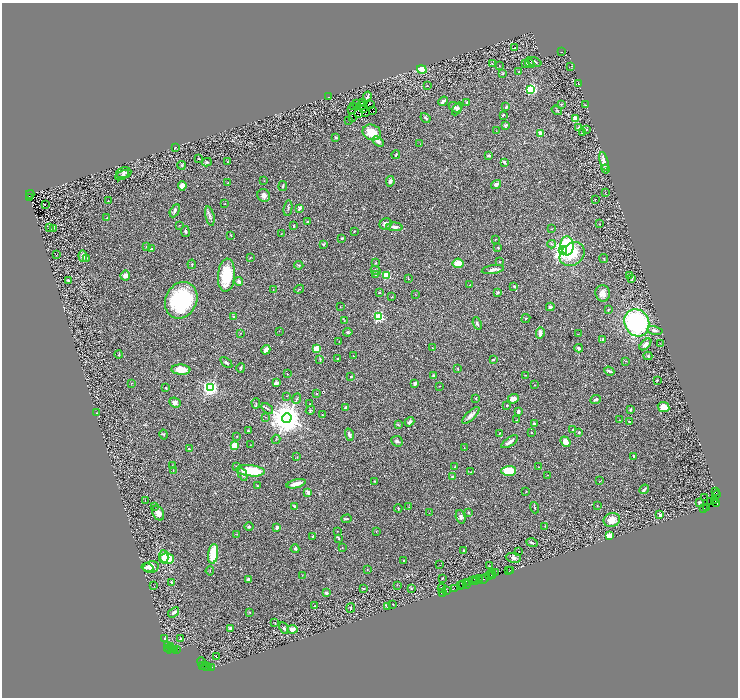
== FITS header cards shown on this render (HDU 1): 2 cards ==
NAXIS1  =                 1472
NAXIS2  =                 1391

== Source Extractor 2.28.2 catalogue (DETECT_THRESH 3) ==
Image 1472 x 1391 px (HDU 1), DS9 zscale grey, zoomed out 1/2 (1 PNG px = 2 x 2 image px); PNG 740 x 700 px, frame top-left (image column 1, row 1390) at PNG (2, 3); each listed source drawn as its Kron ellipse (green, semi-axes under 4 px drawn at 4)
Background 0.692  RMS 0.034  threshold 0.101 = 3 sigma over >= 5 px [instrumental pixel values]
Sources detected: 409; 64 cannot appear on this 1/2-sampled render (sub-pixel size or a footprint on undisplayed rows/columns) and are neither listed nor drawn; the other 345 listed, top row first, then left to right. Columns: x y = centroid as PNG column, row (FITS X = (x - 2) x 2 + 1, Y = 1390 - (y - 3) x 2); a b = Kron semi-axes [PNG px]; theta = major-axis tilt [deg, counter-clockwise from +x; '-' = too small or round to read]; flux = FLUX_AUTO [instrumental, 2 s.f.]
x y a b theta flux
514 48 3 2 - 4.8
562 52 2 1 - 1.5
534 62 8 3 -20 14
526 63 4 3 - 9.1
492 64 3 2 - 2.4
530 64 4 3 - 9.6
499 66 2 1 - 1.8
571 66 2 1 - 1.5
422 69 5 4 - 68
518 72 2 2 - 3.3
503 74 3 3 - 6.6
578 83 3 2 - 2.3
428 85 4 1 - 1.9
531 89 3 3 - 950
367 96 5 2 - 13
329 97 3 2 - 6.1
443 101 5 3 - 23
362 102 3 2 - 3.5
467 103 3 2 - 21
357 104 2 1 - 2.5
370 104 2 1 - 5.9
561 104 2 2 - 4.2
361 105 3 2 - 3.9
585 105 2 2 - 6.1
353 107 2 1 - 0.79
455 107 7 4 -32 26
506 107 3 2 - 12
364 108 2 1 - 0.26
457 109 7 3 58 14
352 110 3 1 - 1
557 110 6 2 -34 5.3
373 111 2 1 - 0.96
366 112 2 1 - 1.1
359 113 2 1 - 1.8
503 115 3 2 - 8.2
352 117 2 1 - 3.4
426 118 5 3 - 9.9
576 119 4 4 - 54
349 121 2 2 - 4.4
505 125 4 2 - 8.8
579 127 3 2 - 28
586 129 4 2 - 4.5
496 131 2 1 - 1.6
372 132 9 7 -21 110
582 132 4 3 - 11
541 134 3 2 - 160
336 138 4 3 - 9
378 142 6 4 -32 23
420 144 2 2 - 2
175 147 2 2 - 4.4
396 155 4 2 - 8
489 155 4 3 - 14
199 159 3 2 - 5.1
604 161 9 3 -75 61
207 162 5 3 - 8.6
228 162 2 1 - 3.3
504 162 3 3 - 14
181 165 4 3 - 6.5
606 169 4 3 - 7.2
124 173 8 5 8 17
122 175 7 3 29 12
264 181 3 2 - 2.3
390 181 5 4 - 22
228 183 3 2 - 2.3
496 184 5 4 - 16
182 186 5 4 - 46
283 186 5 3 - 6.6
605 193 3 1 - 2.3
30 194 4 2 - 290
264 195 7 6 - 25
30 197 2 1 - 59
595 199 2 1 - 3.2
108 201 2 2 - 3.5
45 204 2 1 - 45
225 204 2 2 - 2.6
288 208 8 3 80 9.1
299 208 4 3 - 21
175 211 7 3 64 16
210 216 10 4 -76 20
107 218 2 1 - 2.6
307 222 2 2 - 3.4
386 224 6 5 - 31
599 224 2 2 - 7.8
179 225 3 2 - 2.8
294 226 2 2 - 7.5
49 227 2 1 - 42
394 227 8 4 -4 22
53 228 3 3 - 8.2
551 229 3 2 - 4.3
185 231 5 3 - 13
354 231 3 2 - 3.7
281 234 4 2 - 2.7
231 235 3 2 - 4.2
342 238 4 3 - 5.1
495 239 2 2 - 3.1
323 244 4 3 - 7.4
552 244 4 2 - 5.7
146 246 4 2 - 4.9
567 246 9 6 -84 280
151 248 3 3 - 4.6
498 248 3 2 - 4.7
563 250 4 3 - 3800
572 254 13 10 40 230
56 255 2 1 - 1.8
83 256 6 4 -86 25
250 257 3 2 - 3.3
86 258 4 3 - 8.8
604 259 4 3 - 5.3
500 262 3 2 - 3
376 263 3 2 - 5.4
458 263 5 4 - 85
192 264 4 2 - 4.2
299 265 5 3 - 7.6
493 269 11 4 9 28
376 270 5 3 - 8.3
226 275 16 8 85 240
376 275 3 3 - 9.8
386 275 3 3 - 390
629 275 3 2 - 3.4
125 276 5 5 - 24
408 279 3 1 - 2.5
632 279 4 2 - 6.5
68 280 4 3 - 8.6
239 281 4 3 - 41
470 285 3 2 - 2.6
514 286 3 2 - 8.2
273 289 2 2 - 2.3
299 289 5 3 - 6.7
498 292 2 2 - 26
380 293 2 2 - 4
603 293 8 7 - 39
415 294 3 2 - 2.4
392 297 2 2 - 3.9
181 300 19 15 64 640
340 307 3 2 - 3.4
550 307 4 3 - 13
608 310 4 2 - 6.2
233 317 4 3 - 6.4
379 317 3 3 - 770
526 318 5 2 - 5.4
344 321 3 3 - 4.7
477 323 6 4 -69 9.5
637 323 14 12 -63 1100
655 330 8 4 -12 19
279 331 2 1 - 1.8
348 332 5 3 - 9.7
241 333 3 2 - 2.6
540 333 6 3 84 26
578 334 3 2 - 3.1
603 339 3 2 - 6.6
339 342 2 1 - 2.2
660 343 2 1 - 2.8
645 344 7 4 45 37
316 348 2 2 - 210
432 348 2 2 - 4.3
579 348 4 4 - 15
266 350 5 3 - 30
119 355 4 2 - 4.5
353 356 2 1 - 2.2
648 356 4 3 - 9.9
320 359 4 3 - 5.1
338 359 2 2 - 5.5
493 359 3 2 - 7.1
625 361 2 2 - 2.5
226 362 7 3 -38 14
241 368 5 4 - 7.8
458 369 3 2 - 3.5
181 370 9 5 -4 99
609 371 5 2 - 14
287 374 3 2 - 3.3
525 375 2 1 - 2.7
351 376 2 2 - 19
434 376 3 3 - 20
657 380 2 2 - 8.3
131 383 3 2 - 2.9
276 383 3 3 - 20
415 383 4 2 - 16
535 385 3 2 - 2
439 386 3 2 - 3.1
210 387 3 3 - 2400
166 388 2 2 - 7.9
317 393 2 2 - 6.8
287 396 2 2 - 1.9
476 398 3 2 - 3.9
297 399 5 2 - 7.1
513 399 5 4 - 57
596 400 5 3 - 25
175 402 6 5 - 35
256 403 5 1 - 3.6
310 404 2 2 - 3.3
507 405 4 3 - 6.2
345 407 2 2 - 34
664 407 6 5 - 54
267 409 7 3 -39 8.3
630 409 3 2 - 13
310 410 5 4 - 8.8
518 411 3 3 - 20
96 413 3 1 - 2.5
322 414 2 1 - 2.5
471 415 11 4 44 30
266 417 3 1 - 2.1
287 418 5 4 - 16000
517 420 3 2 - 2.8
619 420 3 2 - 3.1
409 422 5 3 - 17
629 422 3 2 - 5.9
534 424 3 2 - 6.3
398 425 4 3 - 7.3
572 430 3 3 - 4.1
248 431 3 3 - 5.7
531 432 2 2 - 5.1
579 432 2 2 - 14
499 433 4 1 - 3.2
163 435 5 2 - 4.1
349 435 6 3 -74 16
237 436 2 1 - 2.7
276 439 4 2 - 3.9
397 441 6 5 - 13
510 442 10 3 33 23
565 442 5 4 - 62
251 445 2 1 - 1.4
234 446 3 3 - 290
464 448 2 1 - 1.5
189 449 3 2 - 5.7
634 456 3 3 - 5.7
297 457 3 2 - 3.2
172 466 3 2 - 4.6
237 466 3 3 - 5.6
455 467 2 2 - 4.2
539 467 3 2 - 3.3
173 470 2 1 - 1.9
251 471 14 5 -6 250
509 471 7 5 2 150
471 472 3 2 - 3.7
243 474 7 3 -63 17
548 475 2 1 - 3.3
452 477 3 2 - 30
374 481 2 2 - 4.4
600 481 3 1 - 2.2
296 484 10 3 15 52
257 486 2 2 - 3
644 489 5 2 - 15
715 491 3 1 - 72
308 492 4 3 - 36
526 492 3 2 - 2.4
717 495 4 3 - 100
704 498 2 1 - 2.3
145 500 3 1 - 1.9
714 500 4 2 - 1100
711 501 4 3 - 220
699 502 3 3 - 7.4
717 503 2 1 - 93
597 505 2 2 - 2.5
155 506 3 2 - 3.4
294 506 3 2 - 12
409 507 2 2 - 2.3
398 508 4 2 - 4.9
535 508 6 2 -70 4.4
704 508 2 1 - 18
707 508 2 1 - 41
468 512 3 2 - 6.1
158 513 8 5 -62 38
429 513 2 1 - 1.6
660 515 2 2 - 73
461 517 7 4 -72 19
347 519 5 3 - 9.2
612 520 8 6 18 72
249 526 4 3 - 12
545 526 3 2 - 2.3
277 527 3 3 - 16
337 531 2 1 - 2.4
376 531 3 2 - 3.2
237 534 3 2 - 2.4
313 536 4 2 - 7.8
609 536 3 3 - 220
339 539 3 3 - 4.3
532 543 5 2 - 7.6
342 548 2 2 - 2.3
295 549 4 4 - 10
464 551 2 2 - 35
518 551 2 2 - 2
213 554 10 5 82 180
164 556 6 4 -76 63
167 558 7 5 1 170
513 558 7 5 -8 20
403 561 2 2 - 17
440 565 2 1 - 11
489 566 3 2 - 3.8
151 567 8 5 9 60
147 568 6 4 -14 22
367 570 3 2 - 4.5
510 570 2 1 - 30
210 571 4 2 - 6.2
509 571 2 1 - 40
496 572 3 1 - 44
492 574 2 1 - 140
302 575 2 1 - 2.1
489 575 4 4 - 240
493 576 2 1 - 49
442 578 2 2 - 3.8
479 578 3 1 - 50
248 579 2 2 - 23
475 579 4 1 - 62
484 579 5 2 - 200
472 580 3 1 - 31
479 580 2 1 - 37
172 582 3 2 - 5.9
467 582 3 1 - 37
475 582 3 1 - 100
466 584 2 1 - 37
397 585 2 1 - 1.4
460 585 3 1 - 89
462 585 4 1 - 140
154 586 2 1 - 1.7
363 588 3 1 - 5.1
411 588 3 1 - 2.8
442 588 4 2 - 6.8
454 588 2 1 - 43
447 591 2 1 - 80
326 593 4 3 - 19
442 593 2 1 - 23
393 604 2 2 - 3.1
314 606 2 1 - 2.6
388 607 2 1 - 22
351 608 5 2 - 5.5
173 612 6 4 36 20
250 612 3 2 - 3.4
275 622 2 2 - 2.3
230 628 3 2 - 17
284 628 6 3 -62 14
292 629 5 4 - 49
164 639 4 1 - 23
181 639 3 2 - 7.4
167 645 3 2 - 260
167 648 2 2 - 100
170 648 5 2 - 630
172 649 3 1 - 240
177 649 2 1 - 110
175 650 2 1 - 33
216 657 3 2 - 5.6
201 662 4 2 - 87
203 666 4 2 - 110
205 666 4 2 - 670
207 667 2 2 - 140
212 667 3 2 - 150
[64 sub-pixel or undisplayed-footprint detections neither listed nor drawn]